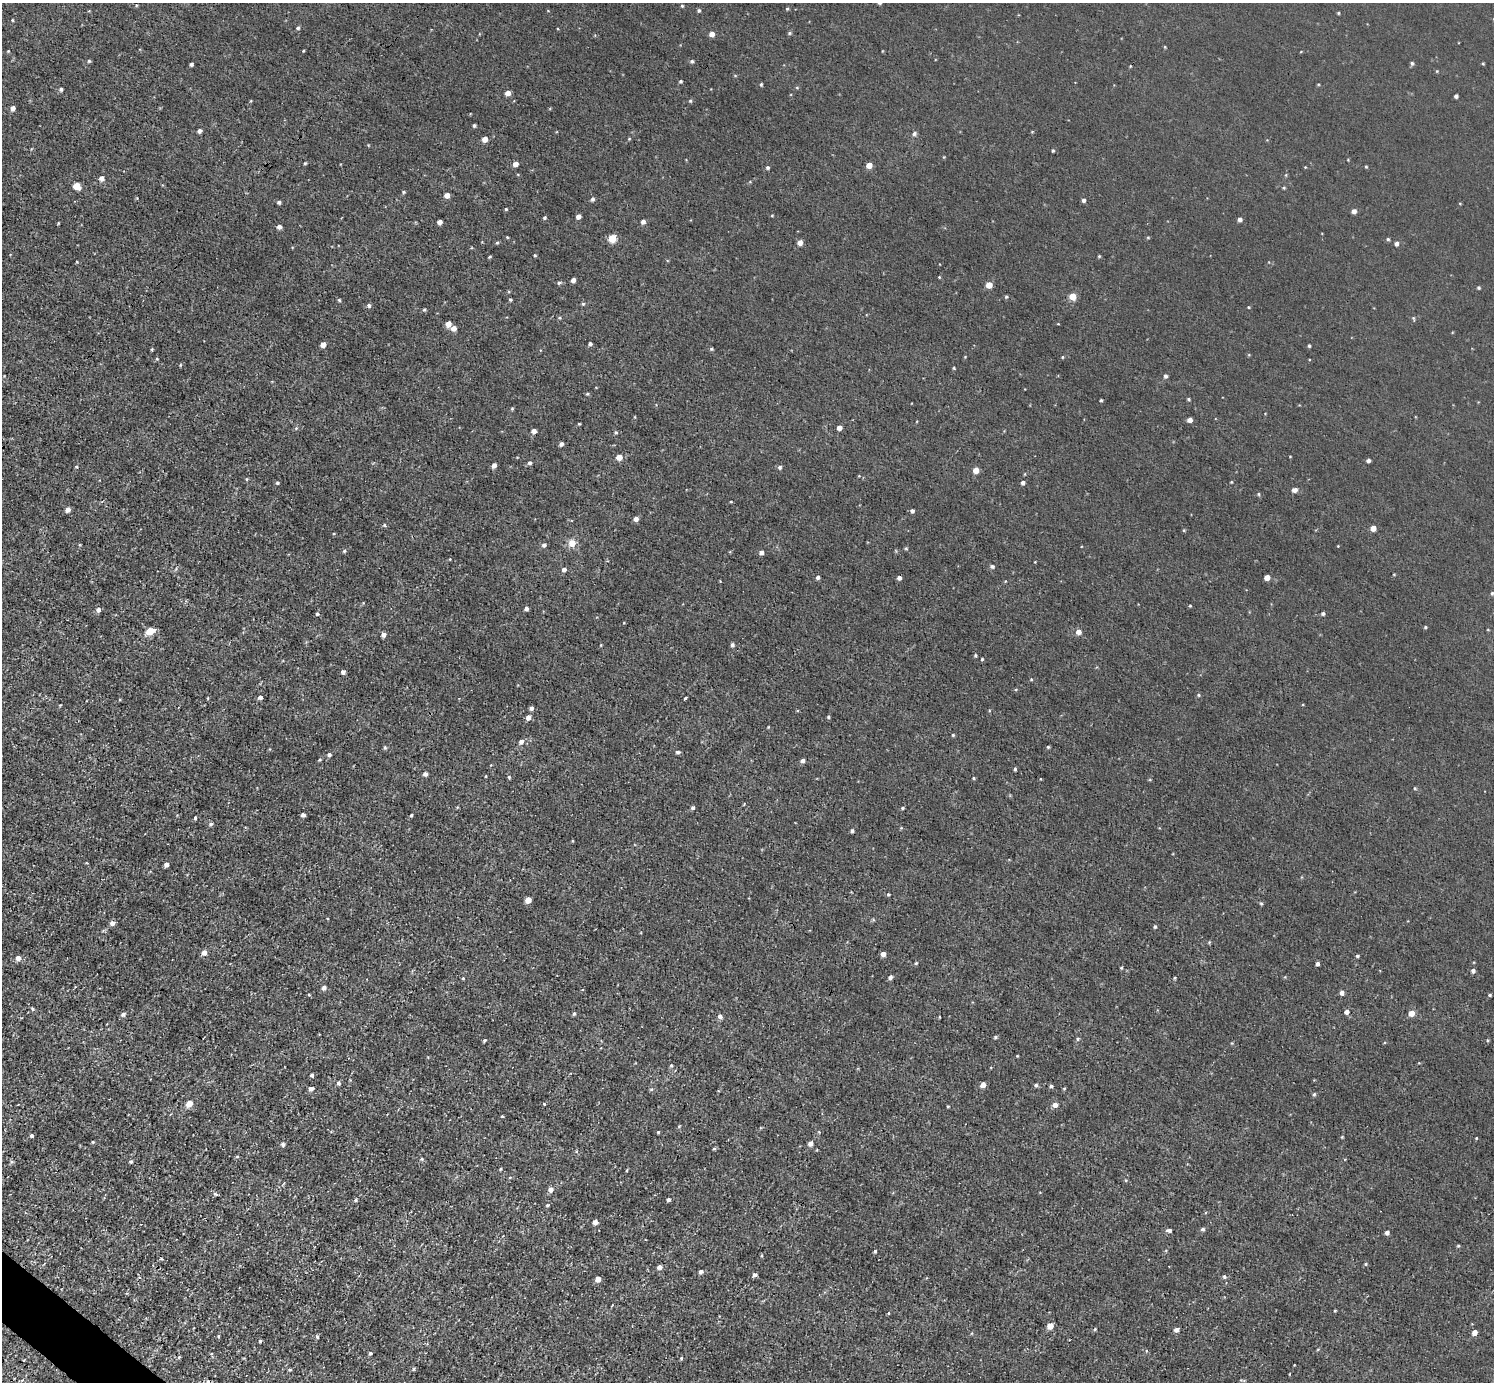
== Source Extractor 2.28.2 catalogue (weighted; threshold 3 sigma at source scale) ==
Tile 7 of 4 x 4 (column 3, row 2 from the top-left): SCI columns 2984-4475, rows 2914-4293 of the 5968 x 5970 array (HDU 1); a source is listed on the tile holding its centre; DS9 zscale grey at full resolution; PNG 1496 x 1384 px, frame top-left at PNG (2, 3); no overlay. Shown black and unused: <1% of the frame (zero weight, under 3 of 4 exposures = <1% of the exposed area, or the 3 px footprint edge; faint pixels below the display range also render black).
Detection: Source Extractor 2.28.2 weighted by HDU 2 'WHT'; one run over the whole footprint, this tile lists its part. Background 0.00451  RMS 0.0066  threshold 0.0299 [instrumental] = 3 sigma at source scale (4.5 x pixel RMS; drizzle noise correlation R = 1.50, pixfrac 1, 0.05/0.05 arcsec/px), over >= 5 px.
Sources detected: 276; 1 cosmic-ray / hot-pixel residue — not listed; the other 275 listed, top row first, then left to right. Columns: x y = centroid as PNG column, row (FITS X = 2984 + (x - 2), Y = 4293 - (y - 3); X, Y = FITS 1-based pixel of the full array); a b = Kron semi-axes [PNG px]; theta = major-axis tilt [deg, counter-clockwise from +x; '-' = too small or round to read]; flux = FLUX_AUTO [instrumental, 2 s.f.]
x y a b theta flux
682 6 4 3 - 0.84
787 9 4 4 - 0.72
699 10 4 4 - 1.2
1338 13 3 3 - 0.66
12 20 4 3 - 0.57
298 28 5 5 - 1.2
789 33 5 4 - 0.93
712 34 4 4 - 5.2
8 51 4 3 - 0.56
303 51 4 3 - 0.58
89 61 4 4 - 0.87
692 61 5 4 - 1.1
1412 63 5 4 - 1.2
1483 63 3 3 - 0.65
191 64 4 3 - 1.5
1437 71 4 3 - 0.52
735 75 5 3 - 0.6
681 81 4 4 - 0.96
761 84 4 3 - 0.98
61 89 5 4 - 1.4
508 93 4 4 - 5.4
1456 96 4 4 - 1.7
690 101 4 4 - 0.89
13 108 5 4 - 3.1
474 125 3 3 - 1.2
199 131 4 4 - 1.9
1032 132 5 3 - 0.52
914 134 6 5 - 1.6
484 139 4 4 - 6.3
629 139 4 3 - 0.6
1053 151 3 3 - 0.89
305 163 3 3 - 0.75
515 164 4 4 - 4.1
869 165 4 4 - 7.1
767 167 4 4 - 1.1
1305 167 3 3 - 0.46
1366 167 4 3 - 0.65
101 178 5 5 - 2.7
76 186 5 5 - 12
1284 188 4 3 - 0.73
403 192 4 3 - 0.88
447 195 4 4 - 5.3
592 199 5 5 - 1.6
1084 200 4 4 - 1.6
279 202 4 4 - 1.2
506 209 4 4 - 0.69
1354 211 4 4 - 3
772 215 4 3 - 0.56
578 216 4 4 - 3.7
545 217 4 4 - 0.98
1240 219 4 4 - 2.4
439 222 4 4 - 3.4
643 222 5 5 - 2.3
58 223 3 2 - 0.58
279 227 5 4 - 2.7
507 237 4 3 - 0.56
1148 237 5 3 - 0.59
612 238 5 5 - 19
1388 239 4 4 - 0.82
497 243 4 4 - 0.78
800 243 5 5 - 4.1
1396 244 4 4 - 2.2
535 255 4 3 - 0.76
1099 256 4 3 - 0.67
489 257 4 3 - 0.63
939 277 3 3 - 0.52
573 280 4 4 - 3.6
559 283 6 5 - 1.1
989 285 5 4 - 8.5
1479 288 4 4 - 0.98
1073 296 5 5 - 13
1006 297 4 4 - 0.81
339 300 4 3 - 0.79
510 300 4 4 - 0.87
583 304 5 4 - 0.92
369 305 4 4 - 1.5
1248 307 4 3 - 0.56
424 309 5 4 - 0.78
1413 318 6 4 -72 0.75
448 324 5 4 - 5.4
453 328 5 5 - 4
590 344 4 4 - 1.7
323 345 5 4 - 4.3
1309 346 3 3 - 0.97
152 349 4 3 - 0.67
711 349 5 4 - 0.93
1062 357 4 3 - 0.69
157 359 4 4 - 0.7
180 365 4 4 - 0.65
954 368 4 3 - 0.66
1165 376 4 4 - 1.5
272 381 4 3 - 0.48
587 394 4 4 - 0.78
1189 399 4 3 - 0.83
1101 400 3 3 - 0.92
512 409 4 3 - 0.76
1190 420 4 4 - 4.1
579 424 3 3 - 0.57
296 428 6 3 19 0.76
839 428 4 4 - 4.6
534 431 4 4 - 3.6
616 432 5 4 - 0.95
561 444 4 4 - 2.1
619 457 5 5 - 7.4
1368 460 4 3 - 1.8
530 463 5 4 - 1.7
494 465 4 4 - 3.3
76 467 4 3 - 0.72
780 467 5 5 - 1.5
976 470 5 4 - 7.1
246 479 5 3 - 0.68
1231 482 4 3 - 0.52
277 483 4 4 - 0.91
1023 483 4 4 - 1.7
1295 490 8 6 12 2.2
1259 494 5 3 - 0.69
731 501 4 2 - 0.5
68 510 5 4 - 3.5
912 511 4 4 - 1.8
636 519 5 4 - 3.5
384 525 5 5 - 0.82
1373 528 4 4 - 5.7
1184 530 5 4 - 0.65
572 543 11 10 - 5.1
544 545 5 5 - 1.9
906 548 5 3 - 0.68
344 551 5 4 - 0.96
761 553 5 4 - 2.5
992 566 5 4 - 1.4
564 570 5 5 - 2.1
1394 574 4 3 - 0.54
818 577 4 4 - 1.6
899 578 4 4 - 2.5
1267 578 4 4 - 5.3
1492 593 4 4 - 1.1
1190 606 4 3 - 0.6
526 608 4 4 - 2
98 610 5 5 - 2.7
1323 613 4 4 - 1.4
317 614 4 4 - 1
1425 627 4 3 - 0.8
150 631 6 5 - 16
1078 632 5 5 - 4.4
383 635 4 4 - 3
601 645 5 3 - 0.52
732 645 4 4 - 1.8
975 655 4 3 - 0.86
982 659 3 3 - 0.71
343 672 4 4 - 2.1
1031 679 4 4 - 0.65
1198 695 4 4 - 0.81
260 697 5 4 - 2.3
208 698 5 3 - 0.56
685 698 3 3 - 4.1
531 708 4 4 - 1.9
528 717 5 5 - 3.3
828 717 4 3 - 0.95
768 727 3 3 - 0.5
953 735 4 4 - 0.79
521 742 6 5 - 2.3
1048 747 4 4 - 0.82
385 748 4 4 - 1.1
678 752 5 4 - 1.3
329 755 5 4 - 1.5
320 760 4 4 - 0.85
803 761 5 4 - 2.2
1015 769 4 3 - 0.99
425 774 4 4 - 2.3
486 776 4 2 - 0.51
509 777 5 4 - 0.93
974 778 4 3 - 0.74
1415 788 4 4 - 0.69
693 808 4 4 - 1.4
903 808 5 3 - 0.7
303 815 4 4 - 2.3
411 815 4 3 - 0.83
195 818 4 3 - 0.97
211 824 6 5 - 1.3
852 831 4 3 - 1.5
166 864 4 4 - 2.9
888 894 4 3 - 0.79
528 900 5 4 - 7.1
1261 903 4 4 - 0.88
112 923 5 5 - 3.1
1155 927 4 4 - 0.9
204 953 5 5 - 4.1
883 954 4 4 - 3.7
1357 956 4 3 - 1.1
18 958 5 5 - 3.8
916 963 4 4 - 0.76
1317 964 3 3 - 1.8
1121 968 4 3 - 0.74
1473 971 5 4 - 1.9
890 977 5 4 - 2
463 978 4 4 - 0.7
1174 978 3 3 - 0.67
324 988 5 5 - 2.4
1342 993 5 4 - 2.6
309 994 4 3 - 0.6
1490 995 4 3 - 0.9
32 1009 6 4 -43 1
1346 1012 5 4 - 2.9
574 1013 4 4 - 1.1
1411 1013 5 5 - 5.3
123 1014 5 5 - 2
720 1016 5 5 - 2.6
939 1017 3 2 - 0.5
995 1037 4 4 - 1.1
1078 1039 5 4 - 0.89
484 1040 5 3 - 0.93
1017 1056 3 2 - 0.49
671 1065 4 4 - 0.8
312 1075 4 4 - 1.7
339 1083 5 4 - 1.6
983 1085 4 4 - 5.9
1036 1085 4 4 - 1.4
1051 1086 4 4 - 1.5
311 1089 5 4 - 2.7
1064 1089 4 4 - 0.66
1314 1094 5 4 - 1.1
189 1104 5 4 - 11
544 1104 3 3 - 0.69
1055 1105 5 5 - 3.8
948 1106 4 3 - 0.55
502 1116 4 3 - 0.56
679 1126 5 3 - 0.65
658 1132 4 3 - 0.67
31 1136 4 4 - 1.2
1342 1137 3 3 - 0.56
1476 1138 3 3 - 0.56
93 1142 4 3 - 0.71
283 1144 4 4 - 1.7
810 1144 5 4 - 3.3
714 1149 4 4 - 0.86
237 1157 5 3 - 0.7
422 1159 5 4 - 0.78
12 1161 6 4 -2 0.97
131 1162 4 4 - 1.2
500 1169 4 3 - 0.64
627 1170 5 3 - 0.59
510 1177 5 3 - 0.63
1126 1180 4 4 - 0.72
551 1189 5 5 - 3.7
215 1194 7 4 -26 1.2
355 1200 5 4 - 0.89
668 1200 4 3 - 1.9
547 1205 5 4 - 0.86
595 1222 4 4 - 4.5
1202 1229 5 4 - 1.4
1169 1230 7 5 -5 1.7
1387 1233 4 4 - 2.4
875 1251 4 3 - 1
162 1259 5 3 - 0.63
1366 1264 4 3 - 0.81
659 1267 5 4 - 3
701 1272 4 4 - 2.3
754 1275 5 4 - 2
139 1277 4 3 - 0.65
1224 1277 5 5 - 1.2
598 1279 5 4 - 6.3
1335 1311 4 3 - 0.58
888 1313 4 3 - 0.65
1050 1326 5 4 - 7.9
1095 1329 5 4 - 0.87
1176 1330 5 4 - 2.6
1474 1333 4 4 - 4.2
218 1336 5 3 - 0.6
317 1337 4 4 - 1.4
260 1341 4 4 - 0.88
370 1353 5 4 - 1.1
179 1357 5 4 - 0.8
681 1358 4 3 - 0.9
414 1369 5 3 - 0.74
290 1370 6 3 8 0.85
1290 1374 3 2 - 0.46